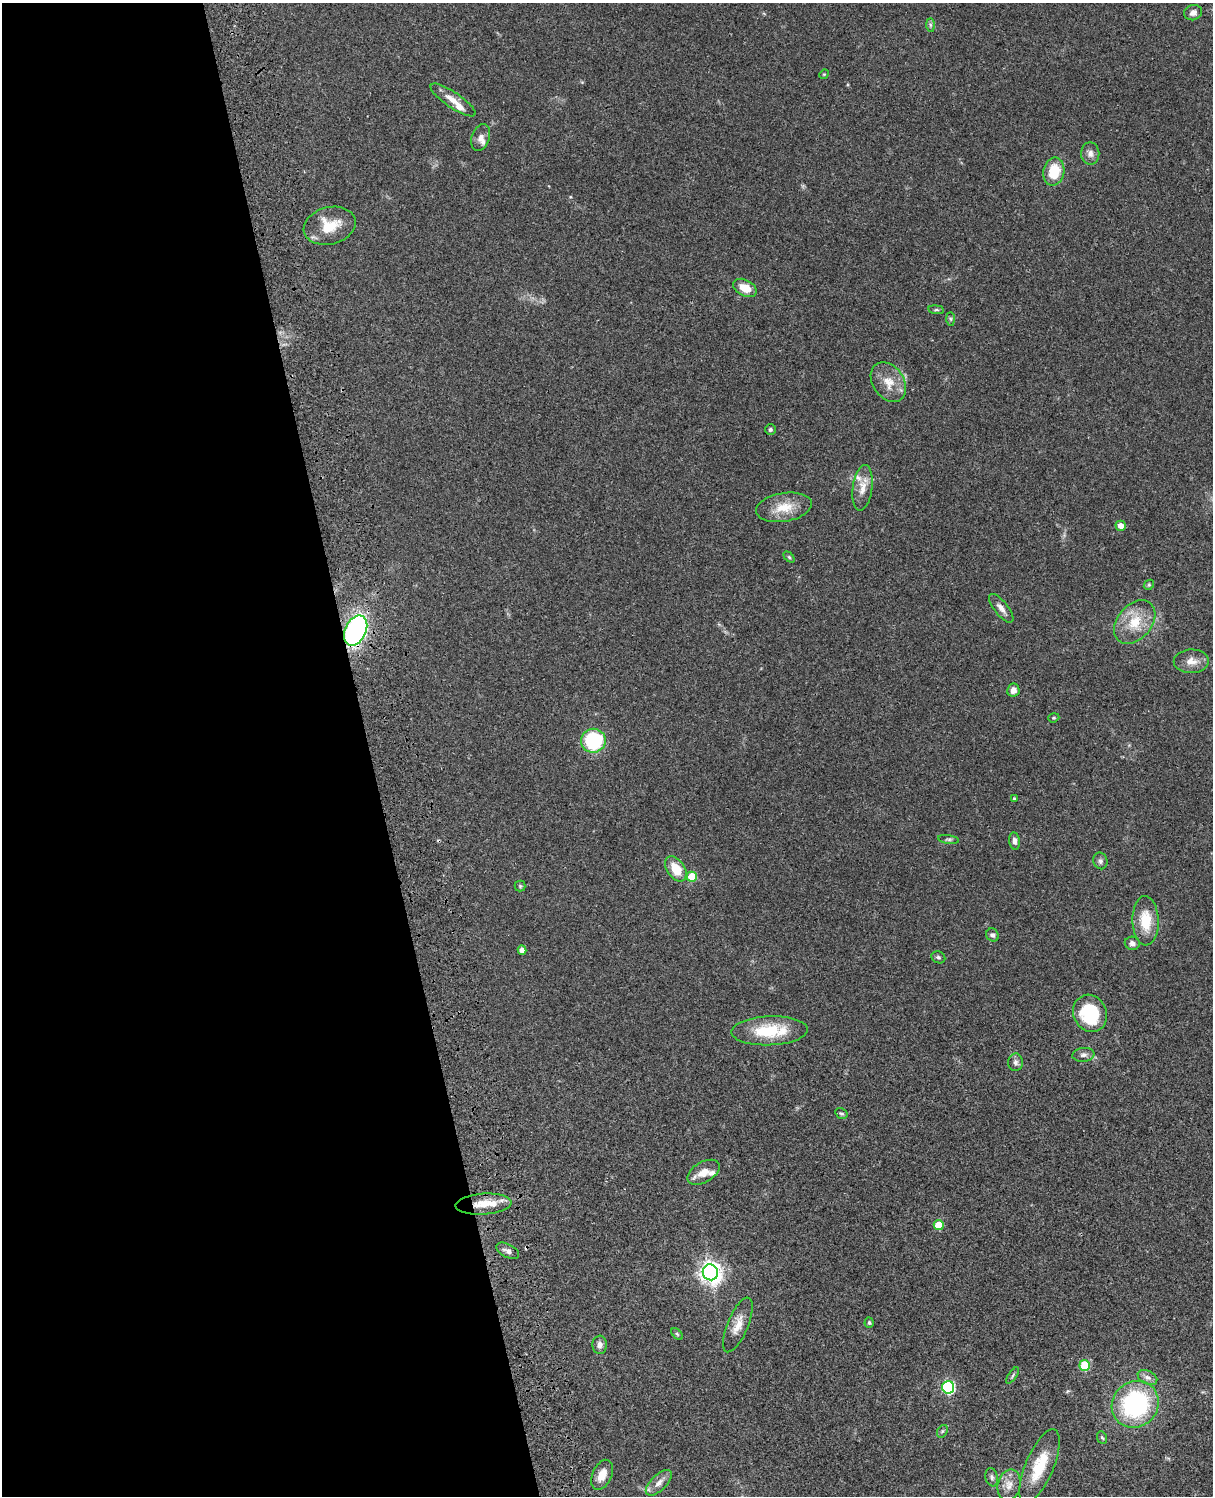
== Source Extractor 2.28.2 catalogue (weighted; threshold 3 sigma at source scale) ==
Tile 5 of 4 x 3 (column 1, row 2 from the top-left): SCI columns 122-1332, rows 1773-3266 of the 5084 x 4925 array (HDU 1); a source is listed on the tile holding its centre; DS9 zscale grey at full resolution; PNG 1215 x 1498 px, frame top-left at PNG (2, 3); each listed source drawn as its Kron ellipse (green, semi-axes under 4 px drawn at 4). Shown black and unused: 30% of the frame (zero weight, under 3 of 4 exposures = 6% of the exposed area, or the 3 px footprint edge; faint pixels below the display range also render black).
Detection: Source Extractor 2.28.2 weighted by HDU 2 'WHT'; one run over the whole footprint, this tile lists its part. Background 0.0756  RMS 0.0058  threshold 0.0261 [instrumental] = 3 sigma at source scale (4.5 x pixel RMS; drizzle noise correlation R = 1.50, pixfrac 1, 0.05/0.05 arcsec/px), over >= 5 px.
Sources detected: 69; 1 cosmic-ray / hot-pixel residue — neither listed nor drawn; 5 inside a brighter listed object's ellipse — not listed separately; the other 63 listed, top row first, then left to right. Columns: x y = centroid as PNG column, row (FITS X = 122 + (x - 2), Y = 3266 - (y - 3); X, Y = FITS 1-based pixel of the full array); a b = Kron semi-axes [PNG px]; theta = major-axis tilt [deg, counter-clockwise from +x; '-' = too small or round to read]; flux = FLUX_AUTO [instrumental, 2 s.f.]
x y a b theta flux
1193 13 9 7 18 3.1
930 25 7 4 -89 1.1
824 74 5 4 - 0.54
453 100 26 8 -34 6.6
481 138 14 9 71 3.5
1090 153 11 9 -89 3.1
1054 172 14 10 78 16
330 226 26 18 14 15
745 288 12 8 -28 7.9
936 310 8 4 -7 0.89
951 319 7 4 -89 0.94
888 382 21 15 -55 10
770 429 5 5 - 1
862 488 23 9 83 6.8
784 507 28 14 9 12
1121 526 5 5 - 3.7
789 557 6 4 -45 0.82
1149 585 5 4 - 0.74
1001 608 17 6 -51 3.6
1135 622 25 17 50 15
356 630 16 10 65 110
1191 661 17 12 1 5.8
1013 690 6 6 - 3.1
1054 718 5 4 - 0.72
593 741 12 12 - 43
1014 798 3 3 - 0.57
948 839 10 4 -8 1.2
1014 841 9 5 -82 2.1
1100 861 8 7 - 1.8
676 869 14 9 -55 12
692 877 5 5 - 18
520 886 5 5 - 0.76
1146 921 24 13 -88 15
992 935 7 6 - 1.7
1132 943 7 6 - 2.4
522 950 4 4 - 3.5
938 957 7 5 -24 1.3
1090 1013 19 16 -66 33
769 1031 38 14 2 26
1083 1055 11 7 7 2.3
1015 1062 9 7 -89 2
841 1114 6 5 - 0.91
703 1172 18 10 30 6.5
484 1204 28 10 4 11
939 1225 5 5 - 17
508 1251 12 6 -27 2.3
710 1272 8 7 - 350
869 1323 5 4 - 0.96
738 1325 29 10 68 7.8
677 1334 7 4 -45 0.85
600 1345 9 7 -88 2.6
1085 1365 5 5 - 22
1012 1376 9 3 55 0.88
1147 1377 10 6 -26 2.7
948 1387 6 6 - 75
1135 1404 24 22 42 76
942 1431 7 5 59 0.94
1102 1438 6 5 - 0.89
1039 1466 40 14 67 20
602 1475 16 9 66 6.4
992 1477 9 6 -76 1.6
659 1483 16 7 44 4.4
1009 1485 15 11 76 5.7
Overlapping masked pixels (flux is a lower limit): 2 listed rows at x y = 356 630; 484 1204